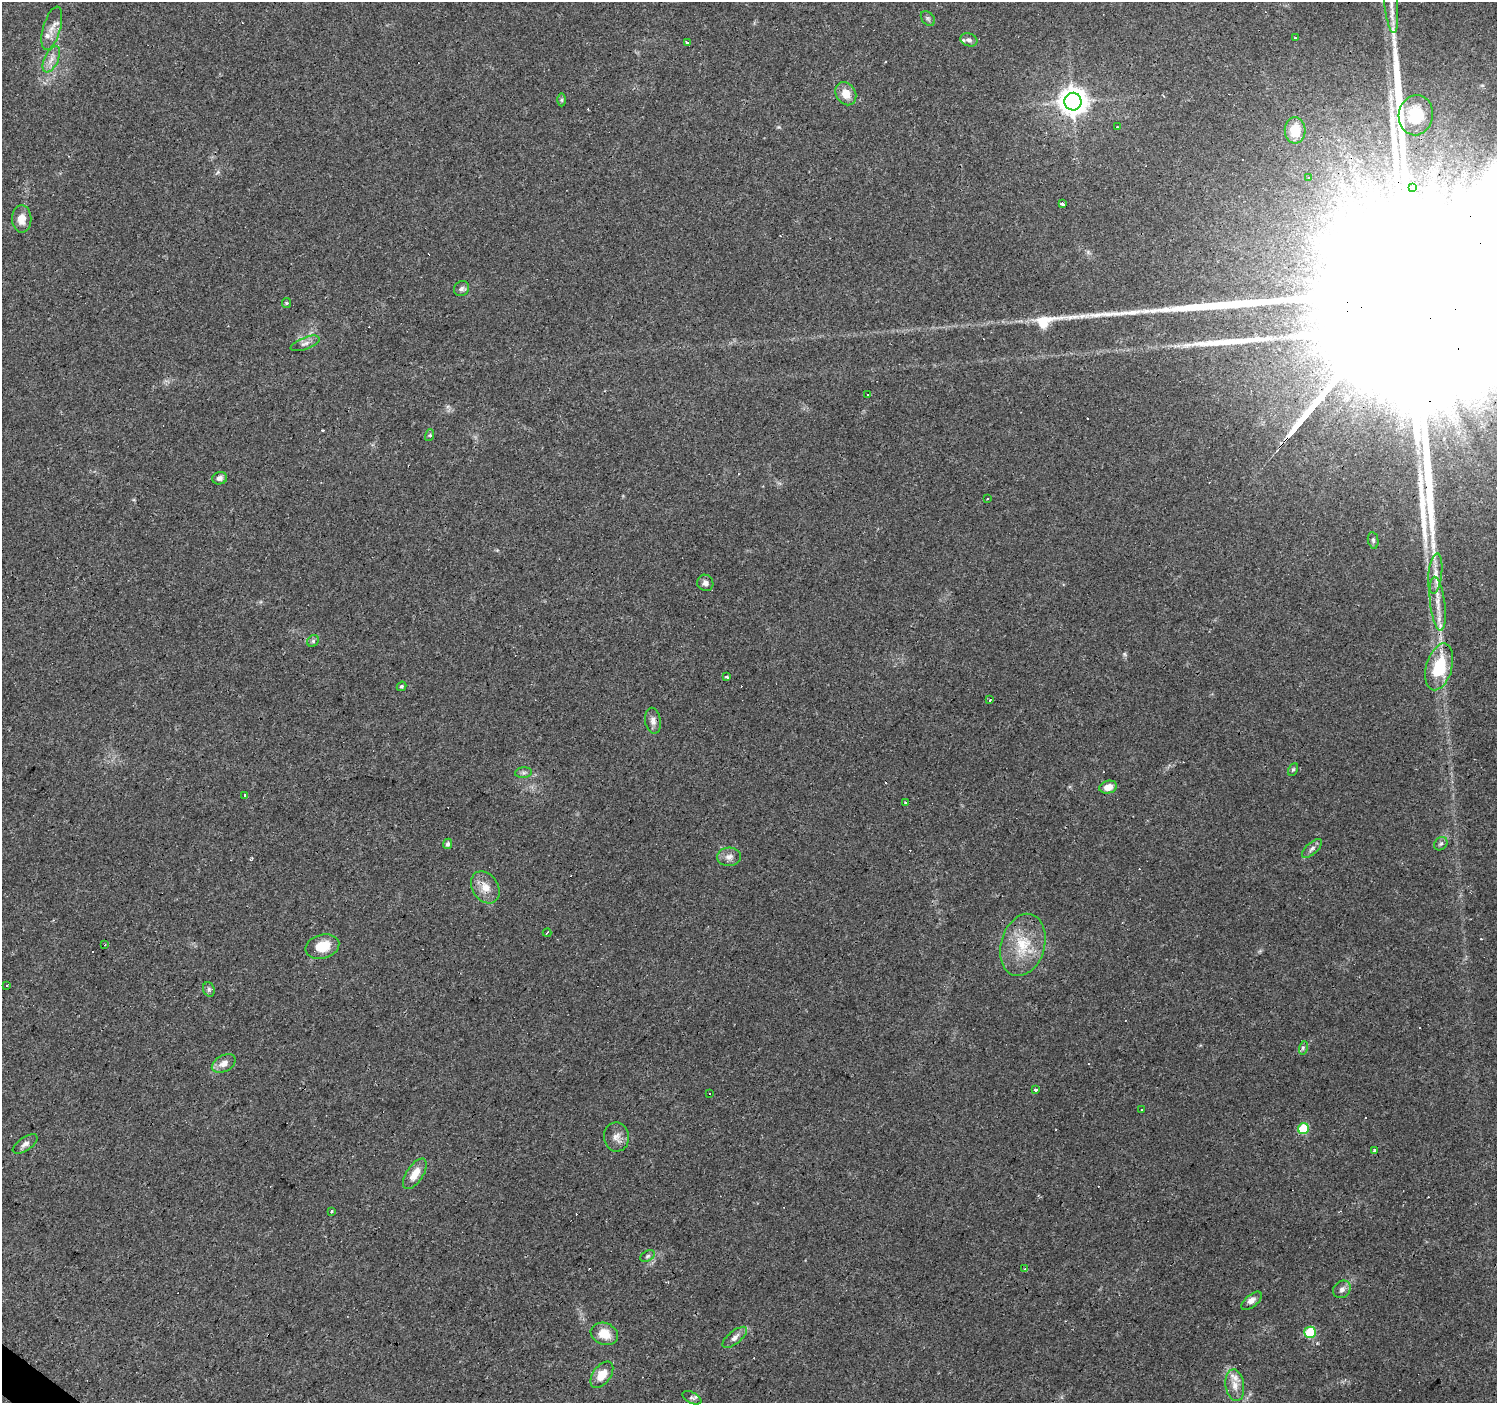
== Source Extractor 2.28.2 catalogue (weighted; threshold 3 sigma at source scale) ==
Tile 7 of 4 x 4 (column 3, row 2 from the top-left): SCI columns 2992-4486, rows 2975-4375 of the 5985 x 6014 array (HDU 1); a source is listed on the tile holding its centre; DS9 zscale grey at full resolution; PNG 1499 x 1405 px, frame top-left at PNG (2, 2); each listed source drawn as its Kron ellipse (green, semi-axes under 4 px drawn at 4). Shown black and unused: <1% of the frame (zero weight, under 3 of 4 exposures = <1% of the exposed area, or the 3 px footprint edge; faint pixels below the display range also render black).
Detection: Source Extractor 2.28.2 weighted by HDU 2 'WHT'; one run over the whole footprint, this tile lists its part. Background 0.0442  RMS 0.0037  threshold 0.0168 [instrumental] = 3 sigma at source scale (4.5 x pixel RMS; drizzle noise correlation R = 1.50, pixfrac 1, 0.0396/0.0396 arcsec/px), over >= 5 px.
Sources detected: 109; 2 inside a brighter object's white glare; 28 cosmic-ray / hot-pixel residue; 4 long thin detections or spike segments (spike, bleed or trail) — neither listed nor drawn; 4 inside a brighter listed object's ellipse — not listed separately; the other 71 listed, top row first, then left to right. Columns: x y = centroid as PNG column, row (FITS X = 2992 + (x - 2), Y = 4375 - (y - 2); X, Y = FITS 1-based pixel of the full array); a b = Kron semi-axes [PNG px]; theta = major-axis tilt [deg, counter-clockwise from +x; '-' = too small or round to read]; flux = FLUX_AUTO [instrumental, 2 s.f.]
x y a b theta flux
1391 2 31 6 -85 5.5
928 18 8 6 -49 0.8
52 28 22 8 74 3.6
1295 38 3 2 - 0.34
969 40 9 6 -19 1.2
687 42 3 3 - 1.6
51 59 14 7 64 2.8
846 94 12 9 -58 4.9
562 100 6 4 -90 0.58
1073 102 9 8 - 490
1416 115 20 17 81 14
1117 127 3 3 - 0.81
1295 130 13 10 -85 8.7
1308 178 3 3 - 0.43
1413 187 3 3 - 0.45
1062 204 3 3 - 3.3
22 219 14 9 -90 4
462 289 8 7 - 1.1
286 303 5 4 - 0.48
305 343 15 6 21 1.7
868 395 3 3 - 2.2
430 435 6 4 73 0.58
220 478 7 6 - 1.4
987 499 3 3 - 0.57
1373 540 8 5 -80 0.84
1435 573 20 7 83 3.7
705 583 8 8 - 1.6
1438 604 27 7 -83 5.4
313 641 6 5 - 0.73
1439 667 24 13 74 18
727 677 3 3 - 0.99
402 686 5 4 - 0.69
990 700 3 2 - 0.77
653 721 13 8 -79 2.1
1293 769 7 4 62 0.54
523 773 8 5 6 0.9
1108 787 9 6 14 3.7
245 795 3 3 - 0.91
906 803 3 3 - 6.2
448 844 5 4 - 1.1
1441 844 7 6 - 0.85
1312 849 12 5 42 1.4
729 857 12 9 2 2.3
485 887 17 13 -57 4.7
547 933 4 2 - 0.53
105 945 2 2 - 0.32
1023 945 32 22 74 14
322 946 17 12 15 8.5
7 985 3 3 - 3.5
209 989 7 5 -70 0.89
1303 1048 7 4 74 0.71
224 1063 13 8 28 2.8
1036 1090 3 3 - 4.2
710 1094 3 3 - 0.75
1142 1109 3 2 - 0.46
1303 1129 5 5 - 18
616 1137 14 12 -83 2.9
25 1144 14 6 34 1.8
1374 1150 4 3 - 1.9
415 1174 17 8 57 5
332 1211 3 3 - 0.9
648 1256 8 5 28 0.85
1025 1269 3 3 - 0.56
1342 1289 9 8 - 1.7
1252 1301 12 6 39 2.1
1310 1332 6 6 - 21
604 1334 14 11 -20 6.2
735 1337 15 6 39 2
602 1375 15 9 53 5.5
1235 1385 16 9 -81 3.5
692 1398 10 5 -26 0.95
Overlapping masked pixels (flux is a lower limit): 1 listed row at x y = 1439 667
Isophote crosses this tile's border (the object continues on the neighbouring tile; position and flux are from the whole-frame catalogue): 1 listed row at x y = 1391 2